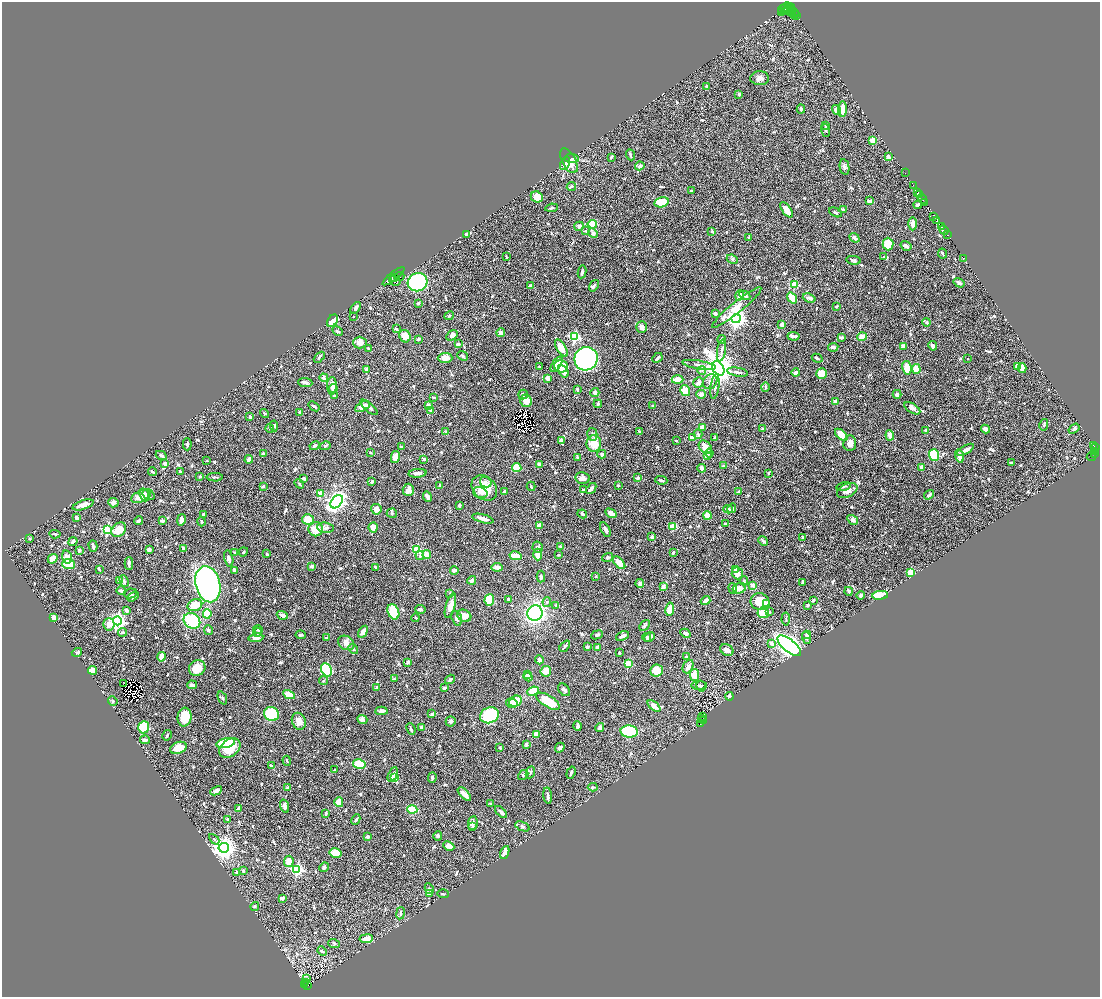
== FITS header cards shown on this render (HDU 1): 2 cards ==
NAXIS1  =                 2196
NAXIS2  =                 1990

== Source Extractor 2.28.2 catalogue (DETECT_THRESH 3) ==
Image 2196 x 1990 px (HDU 1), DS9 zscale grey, zoomed out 1/2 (1 PNG px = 2 x 2 image px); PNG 1102 x 999 px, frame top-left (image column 1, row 1990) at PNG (2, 2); each listed source drawn as its Kron ellipse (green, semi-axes under 4 px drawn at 4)
Background 0.651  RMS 0.02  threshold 0.0598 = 3 sigma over >= 5 px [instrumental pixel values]
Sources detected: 1023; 48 cannot appear on this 1/2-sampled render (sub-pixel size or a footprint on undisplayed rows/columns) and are neither listed nor drawn; of the other 975, the 500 brightest by FLUX_AUTO listed and drawn (475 fainter detections omitted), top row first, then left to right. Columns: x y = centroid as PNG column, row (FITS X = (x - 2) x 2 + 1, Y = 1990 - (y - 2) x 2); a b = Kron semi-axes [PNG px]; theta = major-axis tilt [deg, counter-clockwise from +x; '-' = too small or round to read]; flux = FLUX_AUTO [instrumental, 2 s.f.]
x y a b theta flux
786 7 5 2 - 600
789 7 3 1 - 19
791 8 2 1 - 50
783 9 5 2 - 510
784 11 2 2 - 130
790 11 6 1 -41 140
781 12 2 1 - 38
787 12 3 2 - 260
794 12 5 2 - 370
795 15 3 2 - 320
797 15 3 2 - 300
760 78 9 7 0 19
707 86 4 2 - 8.9
739 94 2 2 - 16
801 109 4 2 - 8.5
842 109 8 4 86 65
836 110 5 4 - 23
826 125 4 3 - 16
826 130 6 3 -72 5
873 140 4 4 - 46
630 155 6 2 -67 7.8
889 156 2 2 - 38
611 157 3 2 - 5.2
572 158 7 4 -4 28
569 161 13 6 -62 40
565 163 7 4 62 30
640 166 5 4 - 15
844 167 8 4 -79 13
905 173 2 1 - 19
913 185 3 1 - 22
571 187 4 4 - 6
691 191 3 2 - 5.5
918 192 3 2 - 350
919 194 2 2 - 150
537 197 6 5 - 65
922 199 5 2 - 680
869 201 3 2 - 18
661 202 7 5 14 120
924 203 2 1 - 37
918 205 4 2 - 9.3
552 208 6 3 9 7.9
786 210 9 4 -54 49
843 210 3 2 - 19
835 212 7 3 -28 5.6
934 216 4 3 - 180
937 220 3 2 - 480
592 224 4 4 - 100
913 224 7 4 -89 23
579 226 5 4 - 13
941 227 3 2 - 280
944 230 5 2 - 850
586 231 3 3 - 6
712 231 3 3 - 9.1
593 233 5 4 - 14
466 234 3 2 - 9
947 235 3 2 - 220
749 237 3 2 - 5.1
855 238 5 3 - 13
888 244 6 5 - 75
906 246 6 3 -32 14
943 254 5 2 - 7.5
506 257 4 2 - 5.4
884 257 3 2 - 6.3
964 258 2 1 - 8.9
732 259 5 4 - 6.8
853 260 7 4 -11 9.1
582 272 6 3 79 8.1
393 276 13 3 38 1300
399 277 5 4 - 130
395 278 4 2 - 520
395 281 6 4 -34 690
418 282 10 9 - 560
959 283 6 4 -34 12
794 284 3 3 - 170
530 286 3 3 - 16
594 286 6 3 56 6.4
740 295 5 4 - 19
745 295 6 3 -28 9.9
792 298 6 3 -54 89
809 298 6 3 -20 20
418 303 3 3 - 6.8
837 306 3 2 - 5.6
356 308 7 4 52 16
737 308 31 5 39 93
715 313 4 4 - 10
449 316 5 3 - 5.4
353 317 2 2 - 7.2
736 319 4 4 - 2100
333 321 7 5 56 52
927 322 4 4 - 5.5
782 325 4 3 - 24
642 327 6 5 - 19
396 329 4 2 - 6.2
337 331 5 3 - 7.1
501 333 4 4 - 17
452 335 6 4 31 15
405 336 6 5 - 35
794 336 6 3 -5 16
575 337 4 3 - 470
841 337 3 3 - 11
862 337 4 3 - 38
418 339 2 2 - 18
721 339 4 3 - 12
360 343 7 6 - 23
458 344 4 3 - 11
903 346 4 3 - 17
933 346 5 3 - 15
833 347 5 3 - 11
368 348 4 3 - 5.5
561 348 9 4 -59 60
722 350 11 3 80 10
463 356 6 4 -40 6.1
319 357 6 3 45 6.6
445 358 7 5 2 31
657 358 5 3 - 9.1
817 358 5 3 - 8.2
586 359 12 11 - 1100
968 359 2 2 - 5.1
557 364 9 3 58 20
699 365 17 3 -10 15
539 366 2 2 - 5
561 366 7 6 - 83
1018 366 3 3 - 40
718 368 8 5 -58 7900
907 368 7 4 -80 48
1022 368 5 3 - 34
366 369 4 3 - 6.1
916 369 5 4 - 44
563 371 7 4 -56 27
702 371 4 3 - 6.2
738 372 10 3 -9 9.5
796 373 4 3 - 16
821 374 5 5 - 56
324 378 4 2 - 49
547 378 3 3 - 29
677 380 6 3 2 75
305 382 7 4 -6 13
710 382 8 6 49 16
698 383 5 5 - 16
332 386 9 4 89 27
715 386 12 3 82 9.6
765 387 4 3 - 7
333 389 4 3 - 8.6
577 389 3 2 - 5.5
685 390 6 5 - 55
595 393 4 4 - 15
523 394 5 4 - 8.5
701 394 4 4 - 16
897 394 4 4 - 15
334 396 3 2 - 6.1
433 397 4 3 - 5.4
526 401 6 5 - 42
835 402 3 3 - 20
598 404 4 3 - 8.3
428 405 3 3 - 15
314 406 6 2 -38 6.3
653 406 3 3 - 5
362 407 8 4 27 36
369 407 11 3 -41 14
912 408 9 4 -32 16
431 410 3 3 - 5.5
299 412 3 3 - 5.8
265 413 5 3 - 5.2
250 417 3 3 - 10
1044 425 6 3 76 10
274 426 5 3 - 8.1
703 427 4 4 - 24
270 428 4 3 - 6.5
762 429 4 3 - 5.4
985 429 4 4 - 14
1074 429 6 4 35 8.9
925 430 3 3 - 5.6
639 431 3 2 - 7.4
446 432 4 3 - 7.3
592 434 6 5 - 9.2
698 434 5 3 - 6.2
841 435 8 4 -42 77
890 435 5 3 - 28
692 438 4 3 - 21
715 438 4 3 - 10
561 440 4 3 - 15
676 441 2 2 - 8.5
594 443 8 7 - 62
850 443 8 6 84 22
187 444 6 3 89 5.5
1093 445 3 2 - 98
315 446 5 3 - 7.7
325 446 5 3 - 5.8
401 447 3 2 - 7.8
705 447 8 5 -48 39
1095 448 2 2 - 130
966 450 9 3 30 21
1094 451 2 1 - 49
263 453 3 2 - 15
370 453 2 2 - 6.2
709 453 4 4 - 5.8
602 454 4 4 - 10
1094 454 4 3 - 13
161 455 6 3 -27 11
707 455 4 3 - 14
934 455 6 5 - 250
959 456 6 4 -71 21
1091 456 5 2 - 44
395 457 6 3 78 43
577 457 4 3 - 7.2
249 459 4 3 - 17
424 459 2 2 - 27
207 461 2 2 - 5.6
165 463 4 3 - 11
1011 463 3 2 - 10
539 464 3 3 - 21
723 466 2 2 - 7
517 467 5 4 - 64
702 468 4 3 - 13
922 468 4 3 - 21
180 471 3 2 - 5.9
152 472 4 2 - 5.9
418 473 9 3 4 19
768 473 2 2 - 5.8
200 476 3 2 - 7.4
215 477 8 2 -1 5.8
304 478 3 3 - 7.4
582 478 7 6 - 24
638 478 2 2 - 30
661 480 6 2 -8 8.5
372 482 3 3 - 6.4
486 482 6 5 - 11
299 484 5 3 - 5.5
440 485 3 3 - 6.8
618 485 4 3 - 5.5
263 486 4 3 - 5.2
531 486 5 3 - 6
844 486 7 3 14 8
484 488 14 11 -43 89
591 489 6 3 50 16
408 490 6 5 - 30
583 490 2 2 - 5.1
504 491 3 3 - 6.7
847 491 11 6 25 28
738 492 4 3 - 13
321 493 3 3 - 28
480 493 7 5 -19 15
144 495 6 4 -70 14
149 495 7 4 -32 16
929 495 5 3 - 6.6
141 496 11 5 26 41
427 497 5 3 - 21
337 502 7 5 49 1800
113 503 5 4 - 20
83 505 11 4 18 32
459 505 4 3 - 5
732 508 5 3 - 8.7
376 509 5 5 - 25
728 509 5 3 - 15
392 513 5 4 - 6.4
611 513 6 3 -30 29
582 514 5 3 - 8.8
203 515 3 3 - 9.2
707 515 4 4 - 44
77 518 4 2 - 13
308 519 6 5 - 84
483 519 11 3 -15 26
181 520 6 3 77 19
853 520 6 4 -33 13
139 521 4 3 - 7.3
162 521 3 3 - 11
202 522 5 3 - 7.5
725 524 3 2 - 6.9
539 525 3 3 - 26
673 526 4 3 - 85
373 527 5 4 - 33
325 528 8 5 -6 15
316 529 7 7 - 62
107 530 3 3 - 350
119 530 8 6 41 64
605 530 8 4 -62 17
55 534 6 2 -5 5.6
652 537 3 3 - 19
802 537 4 3 - 6.3
30 539 2 2 - 6.6
73 541 5 3 - 12
763 541 5 3 - 11
93 546 6 2 -73 12
538 547 5 5 - 9.9
561 547 4 3 - 7.7
183 549 2 2 - 32
417 549 3 3 - 210
79 550 3 3 - 9.1
149 550 3 3 - 20
234 552 3 3 - 7.6
243 552 5 3 - 5.3
673 552 3 2 - 8.7
267 554 3 3 - 5.1
427 554 4 4 - 38
538 554 6 4 -90 47
420 555 4 4 - 5.3
559 555 3 2 - 5.1
516 556 6 3 -12 86
67 557 6 5 - 37
608 557 5 4 - 9.7
53 559 5 4 - 40
229 559 8 4 -77 17
129 563 6 2 -90 13
619 563 8 4 -46 46
69 564 6 5 - 90
312 566 3 3 - 12
375 567 3 2 - 5
497 567 5 3 - 27
99 569 3 2 - 8.4
735 569 3 3 - 13
234 570 3 3 - 17
454 570 4 3 - 17
910 572 3 3 - 160
737 573 6 5 - 28
596 576 3 2 - 5.1
541 577 6 4 88 10
472 580 4 3 - 20
120 581 4 4 - 23
124 581 6 3 -64 7
744 581 4 3 - 5.8
640 583 4 4 - 14
803 583 3 2 - 7
208 584 18 12 -77 1600
753 585 4 3 - 25
663 586 4 4 - 14
733 588 5 4 - 12
739 588 7 5 15 26
121 591 5 4 - 15
848 591 4 2 - 11
130 593 6 5 - 11
450 593 3 2 - 5.2
860 595 4 3 - 9.3
880 595 8 4 6 83
133 597 6 4 31 7.9
509 599 3 2 - 7.8
489 600 6 5 - 140
813 600 4 3 - 5.8
706 601 5 3 - 21
547 602 5 3 - 5.2
760 602 9 8 - 89
766 604 3 3 - 6.7
195 605 7 5 24 59
450 605 12 4 74 37
556 605 2 2 - 8.5
808 605 3 3 - 9.6
420 609 5 3 - 9.5
670 609 7 4 80 56
126 610 4 3 - 15
393 612 8 5 -66 140
769 612 4 3 - 5.4
535 613 8 7 - 1100
763 613 5 5 - 74
207 614 4 4 - 100
282 615 6 3 -19 21
464 616 7 5 -26 38
53 618 4 3 - 52
416 618 4 3 - 5
457 618 7 5 -73 17
786 619 6 3 85 5.2
117 621 4 4 - 1400
192 621 9 7 -34 190
109 624 6 5 - 44
644 625 6 3 47 8.9
208 630 5 4 - 8.9
258 630 5 4 - 7.1
122 632 4 3 - 9.8
258 632 5 4 - 5.9
363 632 6 4 60 29
685 633 5 4 - 11
301 635 5 3 - 7.4
597 635 6 3 23 6.5
806 635 4 3 - 5.7
622 636 7 3 25 11
326 637 3 3 - 5.3
647 637 4 4 - 7.4
650 637 6 3 42 11
256 638 7 4 7 21
806 638 6 4 -71 10
346 643 9 6 -32 27
771 643 4 3 - 24
565 646 6 2 49 7.1
789 646 14 6 -39 2600
587 647 3 2 - 6.3
597 647 4 3 - 13
353 649 5 3 - 7.9
727 650 7 5 -32 21
77 652 5 2 - 9
619 653 2 2 - 5.7
161 657 5 3 - 48
687 657 3 3 - 15
539 660 4 3 - 14
408 662 3 2 - 13
628 664 3 3 - 160
688 666 7 5 65 20
197 668 8 7 - 67
92 670 4 3 - 56
326 670 7 5 -65 320
656 670 6 6 - 57
546 671 5 5 - 41
528 675 3 2 - 13
694 675 6 5 - 65
528 677 4 3 - 20
394 679 4 2 - 5.5
450 679 5 3 - 8.9
324 680 4 4 - 5
124 683 4 1 - 7.2
192 685 5 3 - 14
699 686 8 4 1 9.7
701 686 5 4 - 7.4
377 688 3 3 - 14
444 688 4 3 - 7.7
564 690 7 5 -49 11
533 691 6 4 25 73
289 695 6 3 -27 99
729 696 4 3 - 15
222 698 7 3 -68 7.3
113 701 5 4 - 6.3
515 701 6 5 - 66
548 701 13 5 -31 120
512 703 6 4 -15 17
654 706 7 4 -40 24
381 711 6 4 3 14
271 714 8 6 -27 230
432 714 3 3 - 8.4
490 715 10 7 24 290
185 717 9 7 86 81
703 717 2 2 - 110
362 719 5 4 - 13
701 719 2 1 - 41
299 721 9 6 -68 34
451 721 5 5 - 12
704 721 4 4 - 110
700 723 3 2 - 86
577 726 4 2 - 17
144 727 6 5 - 240
422 727 4 3 - 17
600 728 4 3 - 20
411 729 6 2 -69 7
629 732 8 6 -4 340
536 734 4 3 - 35
167 735 5 3 - 5.6
145 740 5 3 - 13
226 743 9 4 13 270
526 744 3 2 - 7
178 748 9 5 20 63
230 748 12 8 40 77
500 748 3 2 - 7.9
560 748 5 4 - 12
287 761 5 3 - 5.9
359 764 6 4 -14 89
272 766 3 3 - 13
334 770 3 2 - 6.7
530 772 6 4 65 7.9
571 773 6 3 71 10
393 774 8 3 64 12
523 775 6 3 41 7.5
395 778 4 3 - 44
432 778 5 3 - 7.1
593 787 5 3 - 7.6
288 788 3 3 - 12
216 791 6 4 26 15
464 794 8 3 -46 40
548 796 8 3 -83 11
339 802 5 4 - 55
491 804 3 2 - 7.6
285 806 7 4 -73 14
239 809 4 3 - 18
412 809 5 4 - 99
501 812 7 3 -44 17
326 813 4 2 - 7.3
227 819 2 2 - 8.7
356 819 5 3 - 8.1
473 823 7 5 80 17
522 826 7 4 -22 8
472 827 4 3 - 7.1
438 836 5 4 - 7.9
367 837 2 2 - 10
214 839 6 4 -46 7.4
449 846 6 4 -26 28
224 848 5 5 - 3400
505 852 7 3 69 33
335 853 6 4 -14 68
289 861 6 5 - 43
324 867 5 4 - 10
297 869 4 4 - 540
243 871 4 3 - 12
236 872 3 3 - 5.9
429 889 5 4 - 6.8
429 894 3 3 - 21
443 894 5 2 - 5.6
282 898 4 3 - 16
255 906 4 3 - 7.2
400 913 6 3 80 8.5
366 939 7 3 8 38
334 943 6 4 -20 5.5
322 951 5 4 - 8
307 978 3 2 - 5.2
306 983 2 1 - 7.3
305 984 3 2 - 71
308 985 3 2 - 43
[475 fainter detections neither listed nor drawn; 48 sub-pixel or undisplayed-footprint detections neither listed nor drawn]